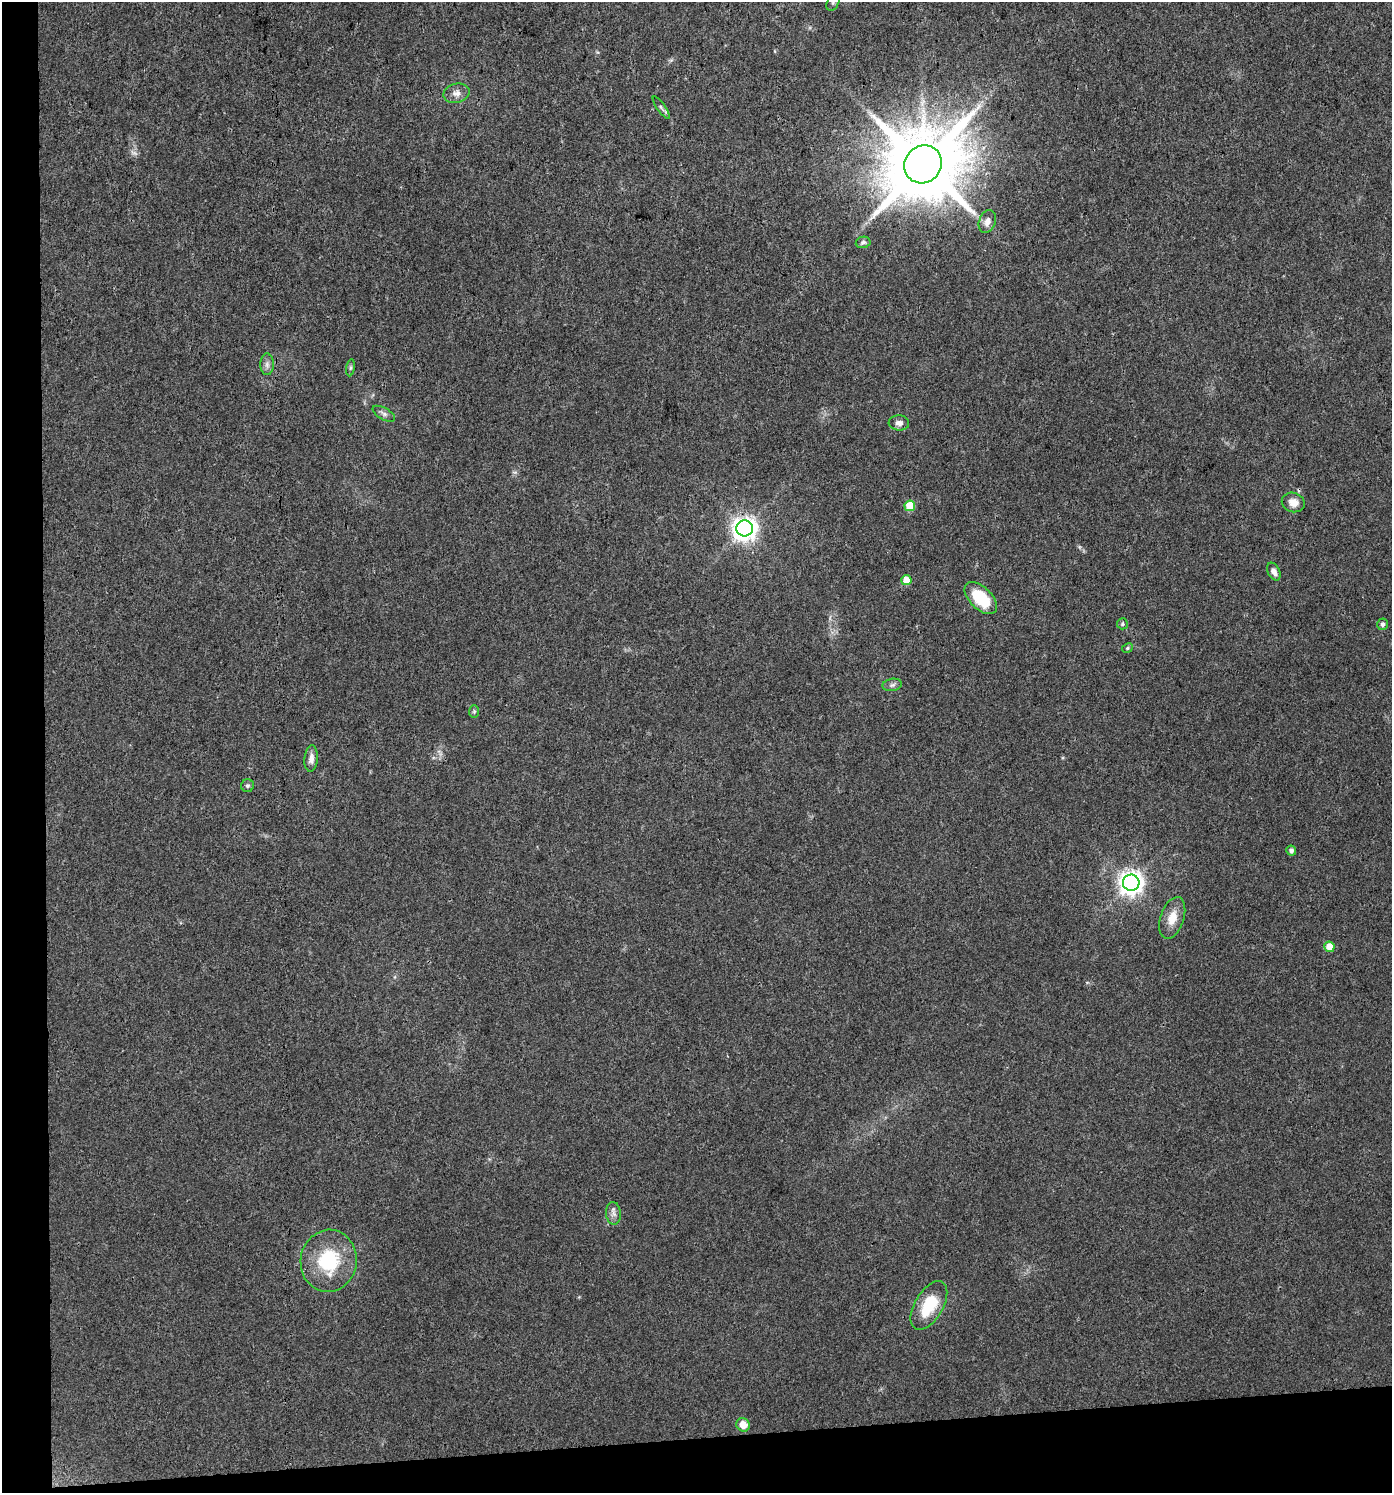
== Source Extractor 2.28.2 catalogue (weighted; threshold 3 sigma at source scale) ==
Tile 7 of 3 x 3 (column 1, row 3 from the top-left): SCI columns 45-1434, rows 1-1491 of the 4218 x 4472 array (HDU 1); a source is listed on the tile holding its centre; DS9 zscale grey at full resolution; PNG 1394 x 1495 px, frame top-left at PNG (2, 2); each listed source drawn as its Kron ellipse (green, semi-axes under 4 px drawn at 4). Shown black and unused: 7% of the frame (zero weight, under 3 of 4 exposures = <1% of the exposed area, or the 3 px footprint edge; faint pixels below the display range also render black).
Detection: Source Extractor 2.28.2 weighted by HDU 2 'WHT'; one run over the whole footprint, this tile lists its part. Background 0.0306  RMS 0.0039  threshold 0.0176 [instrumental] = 3 sigma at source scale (4.5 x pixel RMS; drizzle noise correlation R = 1.50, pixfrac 1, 0.0396/0.0396 arcsec/px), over >= 5 px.
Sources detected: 32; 1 too faint to see at this stretch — neither listed nor drawn; the other 31 listed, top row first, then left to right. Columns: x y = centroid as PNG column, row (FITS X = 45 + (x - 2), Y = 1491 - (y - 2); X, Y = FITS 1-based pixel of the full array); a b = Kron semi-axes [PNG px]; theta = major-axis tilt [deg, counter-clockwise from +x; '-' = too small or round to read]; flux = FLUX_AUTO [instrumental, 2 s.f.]
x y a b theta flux
833 2 9 5 63 1
456 93 13 9 14 2.7
661 108 13 4 -55 1.2
923 164 20 18 49 5100
987 221 12 8 68 2.7
863 242 7 5 10 0.97
267 364 11 7 -90 1.6
351 368 8 4 81 0.71
384 414 12 6 -30 1.4
899 423 10 7 -5 2.1
1293 502 12 9 -19 3.8
910 506 5 5 - 11
745 528 8 8 - 340
1274 572 9 6 -63 1.8
906 580 5 5 - 5.7
981 598 20 11 -45 17
1122 624 5 5 - 0.7
1382 624 6 5 - 1.2
1127 648 5 4 - 0.58
892 685 10 6 10 1.2
474 712 6 5 - 0.66
311 758 13 6 85 2.3
247 786 6 6 - 0.87
1291 851 5 5 - 1.3
1131 883 8 8 - 330
1172 918 21 11 72 5.9
1329 947 5 5 - 5.7
613 1213 11 7 -86 1.8
329 1261 31 28 81 25
929 1305 27 14 59 16
743 1425 7 6 - 4.7
Isophote crosses this tile's border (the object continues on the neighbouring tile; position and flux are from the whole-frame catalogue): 1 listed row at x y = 833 2